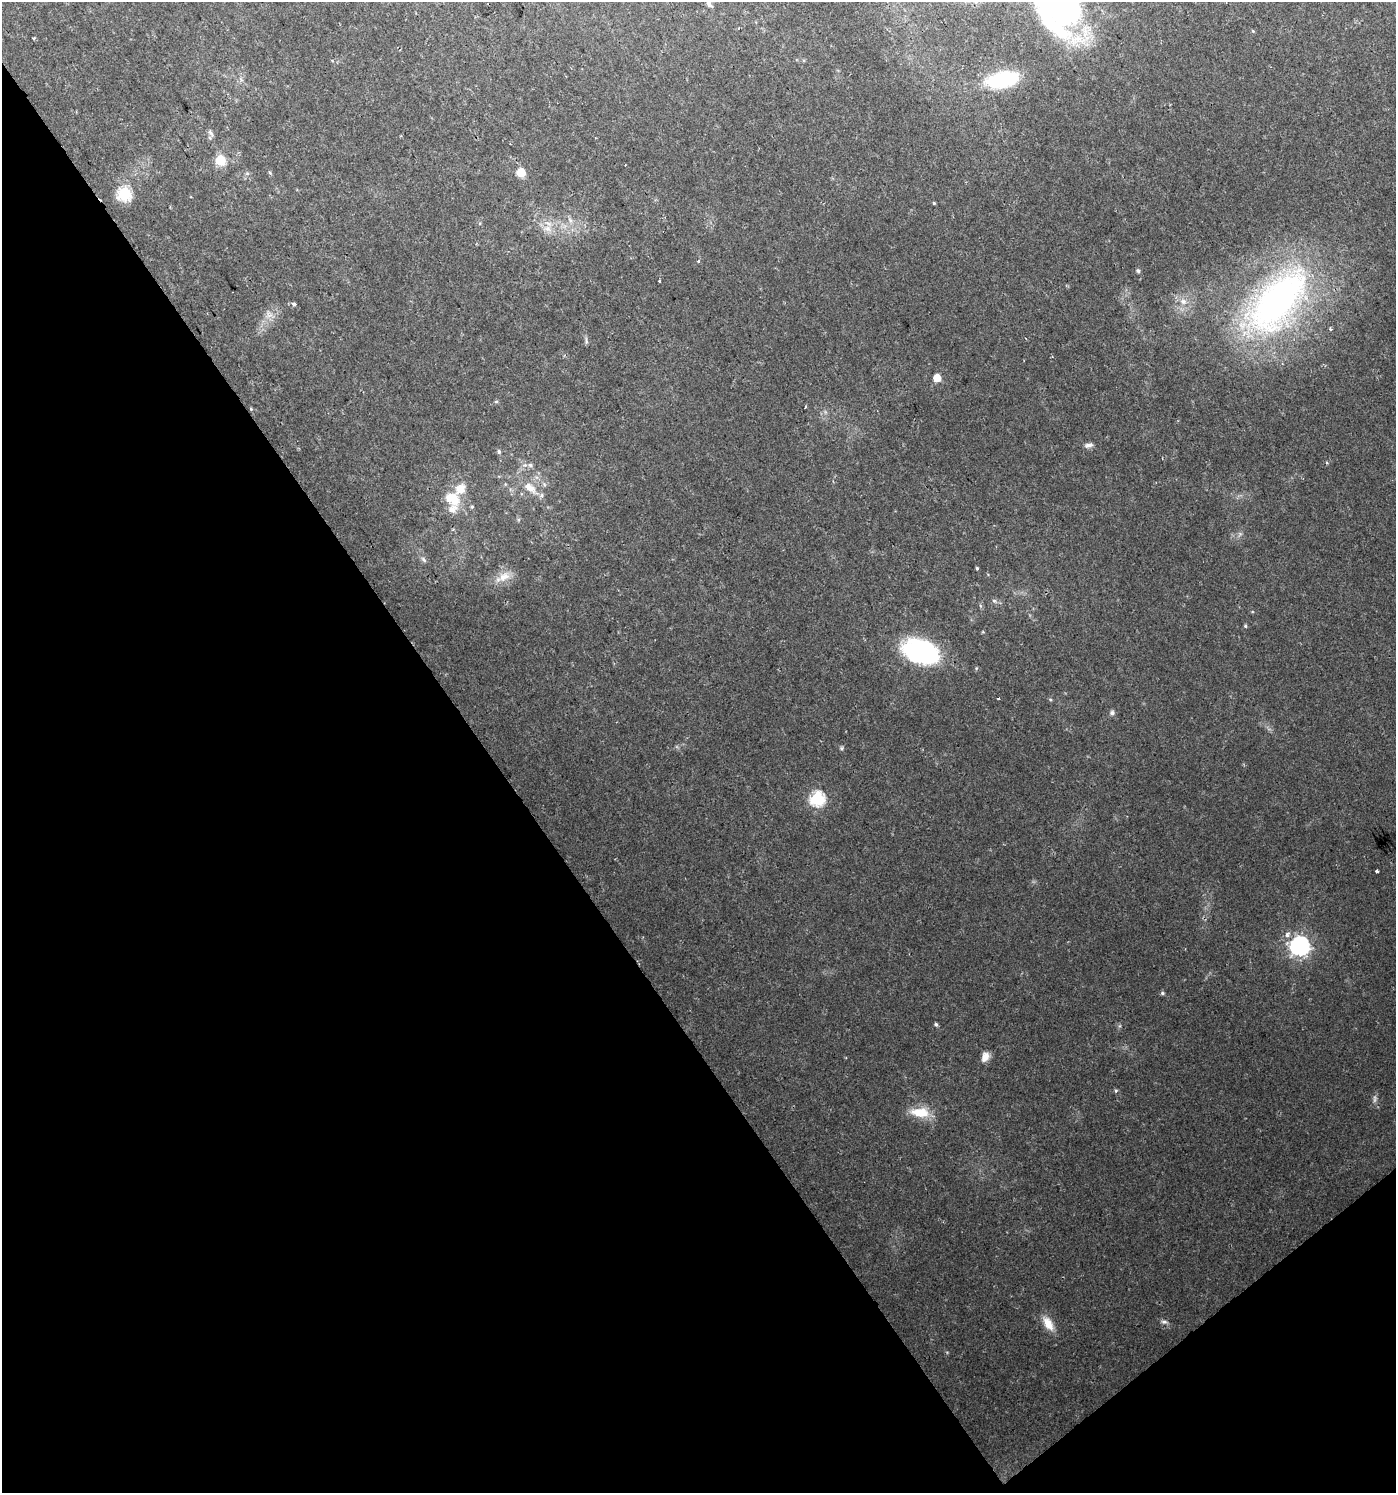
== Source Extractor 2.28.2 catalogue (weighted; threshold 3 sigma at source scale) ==
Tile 14 of 4 x 4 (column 2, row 4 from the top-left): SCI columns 1527-2920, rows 5-1495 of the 5902 x 5967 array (HDU 1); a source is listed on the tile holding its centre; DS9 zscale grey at full resolution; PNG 1398 x 1495 px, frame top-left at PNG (2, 2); no overlay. Shown black and unused: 38% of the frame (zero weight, under 2 of 3 exposures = <1% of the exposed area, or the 3 px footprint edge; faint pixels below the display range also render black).
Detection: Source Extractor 2.28.2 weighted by HDU 2 'WHT'; one run over the whole footprint, this tile lists its part. Background 0.0217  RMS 0.0043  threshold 0.0193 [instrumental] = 3 sigma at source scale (4.5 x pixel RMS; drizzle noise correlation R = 1.50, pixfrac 1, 0.0396/0.0396 arcsec/px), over >= 5 px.
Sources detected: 62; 1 too faint to see at this stretch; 1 inside a brighter object's white glare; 2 cosmic-ray / hot-pixel residue — not listed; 3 inside a brighter listed object's ellipse — not listed separately; the other 55 listed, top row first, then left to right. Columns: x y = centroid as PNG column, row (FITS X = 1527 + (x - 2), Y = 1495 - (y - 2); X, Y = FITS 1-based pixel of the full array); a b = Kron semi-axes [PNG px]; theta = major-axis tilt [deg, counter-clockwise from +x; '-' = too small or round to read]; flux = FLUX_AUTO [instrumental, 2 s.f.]
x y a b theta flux
709 4 10 6 -59 1.6
1058 7 59 46 -57 150
1253 31 5 3 - 0.4
34 38 3 2 - 0.56
1002 80 25 12 11 42
210 133 9 5 -53 1.1
220 160 6 6 - 25
521 172 6 5 - 15
247 173 6 4 -18 0.63
270 173 5 4 - 0.53
124 194 7 6 - 54
934 203 4 3 - 0.47
570 220 8 4 -53 1.1
547 229 11 8 -12 3.3
698 261 3 3 - 1.2
1138 271 6 5 - 0.71
659 281 3 3 - 1.1
1183 301 10 8 -18 3.1
1277 302 84 39 49 150
294 304 4 4 - 1.6
269 315 12 9 -50 2.8
1331 329 4 3 - 0.56
586 341 10 3 -80 0.84
937 378 5 5 - 7.1
496 401 6 3 -18 0.5
806 407 4 2 - 0.51
251 409 5 3 - 0.39
1089 445 12 6 14 1.6
499 452 6 5 - 0.87
530 465 7 5 -24 1.1
529 487 18 9 -36 6.1
460 489 19 12 49 7
472 507 5 4 - 0.54
452 509 23 12 54 5.2
424 560 9 5 -53 1.2
977 568 4 3 - 0.51
504 577 18 12 27 5.4
994 601 6 5 - 0.89
1245 626 5 4 - 0.57
923 652 37 21 -23 56
976 668 5 4 - 0.52
1050 699 5 3 - 0.44
1112 713 6 6 - 1.3
841 748 6 5 - 0.68
817 798 7 6 - 74
1377 871 3 3 - 0.99
1287 935 7 5 85 1.8
1300 946 8 7 - 200
1162 993 6 5 - 0.64
936 1024 4 4 - 0.84
985 1057 11 8 65 3.4
1116 1091 5 4 - 0.56
918 1112 23 12 -11 8.4
1164 1322 9 5 0 1.2
1048 1324 21 10 -58 5.7
Isophote crosses this tile's border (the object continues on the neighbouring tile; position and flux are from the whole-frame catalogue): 2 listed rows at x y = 709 4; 1058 7